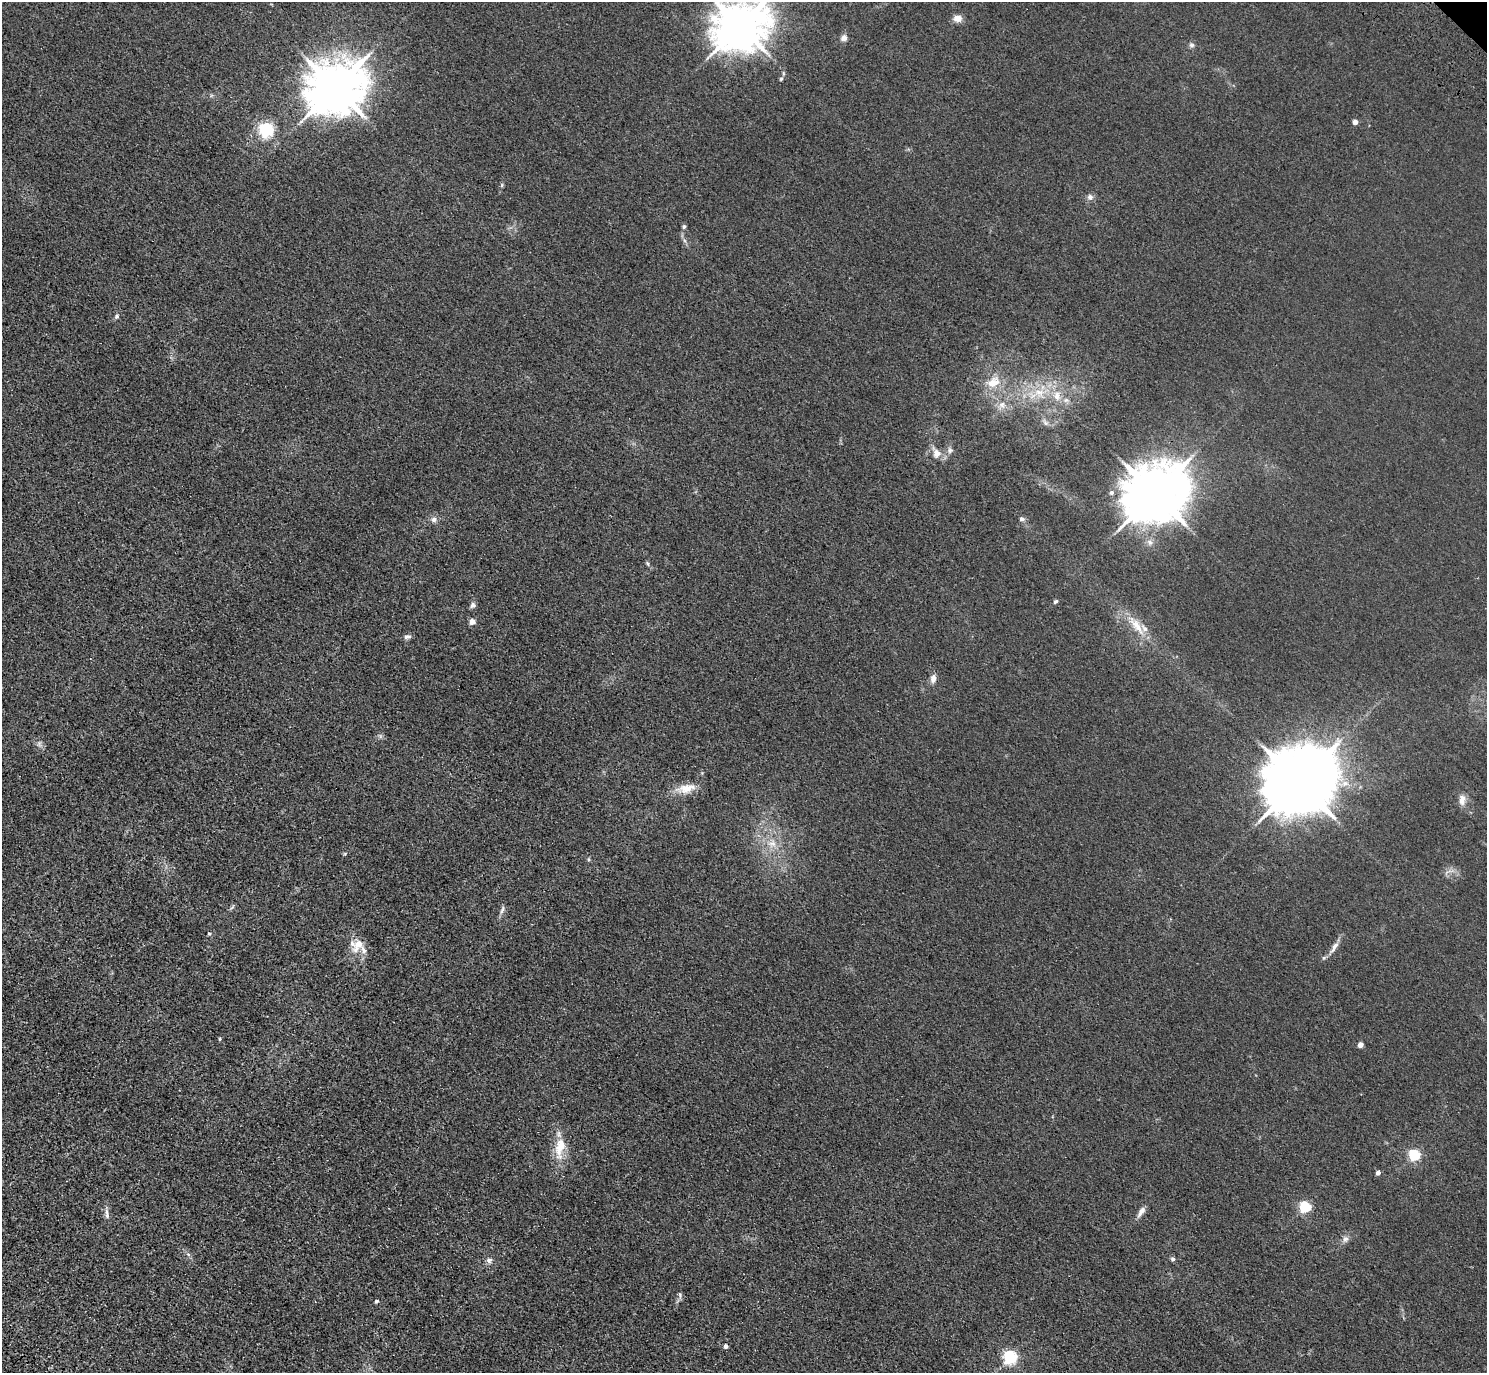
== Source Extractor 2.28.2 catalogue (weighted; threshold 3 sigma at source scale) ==
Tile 7 of 4 x 4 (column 3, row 2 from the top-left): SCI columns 3060-4544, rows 3130-4500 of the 6118 x 6118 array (HDU 1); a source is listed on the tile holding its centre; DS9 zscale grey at full resolution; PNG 1489 x 1375 px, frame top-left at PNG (2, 2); no overlay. Shown black and unused: <1% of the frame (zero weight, under 3 of 4 exposures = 6% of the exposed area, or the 3 px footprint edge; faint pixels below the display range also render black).
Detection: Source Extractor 2.28.2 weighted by HDU 2 'WHT'; one run over the whole footprint, this tile lists its part. Background 0.0112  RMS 0.0054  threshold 0.0242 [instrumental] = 3 sigma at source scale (4.5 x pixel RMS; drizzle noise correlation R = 1.50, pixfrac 1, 0.05/0.05 arcsec/px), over >= 5 px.
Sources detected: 61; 1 inside a brighter object's white glare — not listed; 4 inside a brighter listed object's ellipse — not listed separately; the other 56 listed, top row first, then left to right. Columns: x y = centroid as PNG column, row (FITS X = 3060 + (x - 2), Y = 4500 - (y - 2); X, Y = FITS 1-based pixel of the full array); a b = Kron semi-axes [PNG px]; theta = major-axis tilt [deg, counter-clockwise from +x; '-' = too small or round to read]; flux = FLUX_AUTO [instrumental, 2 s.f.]
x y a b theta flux
957 18 11 9 -9 3.7
740 26 15 13 29 2300
844 38 8 8 - 2.4
1191 45 8 6 -1 1.4
783 73 6 4 -72 0.74
781 79 6 4 45 0.8
335 88 16 14 31 2800
1355 122 4 4 - 4.2
266 130 6 6 - 150
1090 197 8 8 - 2.2
684 226 6 5 - 1
117 316 7 5 53 1.2
993 383 18 12 33 9.5
1039 392 16 11 -14 9.2
1057 396 14 9 -81 6
1002 405 10 9 - 3.7
1045 423 8 6 -22 1.7
950 450 8 7 - 1.9
936 453 15 11 -63 5
1112 493 6 5 - 1.7
1155 494 18 15 34 3700
434 519 8 7 - 2.2
1022 519 6 5 - 1.8
647 563 7 4 -60 0.85
1056 601 6 4 42 1
473 605 7 7 - 1.8
472 622 4 4 - 6.3
1136 625 36 10 -53 11
407 637 10 6 10 1.6
933 678 12 7 80 2.8
1299 782 19 17 35 5900
686 788 27 11 11 8.8
1462 800 15 8 86 4
772 844 13 11 9 6
345 853 6 4 20 0.62
589 859 6 4 -90 0.67
502 910 14 4 70 1.7
209 934 4 4 - 0.96
358 945 22 12 56 7.4
1334 947 21 6 59 3.8
220 1039 5 3 - 0.58
1360 1045 4 4 - 5
560 1147 31 13 80 13
1414 1155 5 5 - 65
1378 1173 5 4 - 2.5
1305 1207 5 5 - 65
1141 1212 16 6 55 3.2
107 1214 16 5 -84 2.5
1345 1239 10 8 86 2.2
188 1254 6 4 -19 0.92
1173 1259 5 5 - 1.4
489 1260 8 7 - 2
680 1294 7 5 -71 1.2
377 1301 5 4 - 0.81
726 1346 4 4 - 2.1
1010 1357 6 6 - 120
Isophote crosses this tile's border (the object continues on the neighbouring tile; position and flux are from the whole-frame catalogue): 1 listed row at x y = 740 26